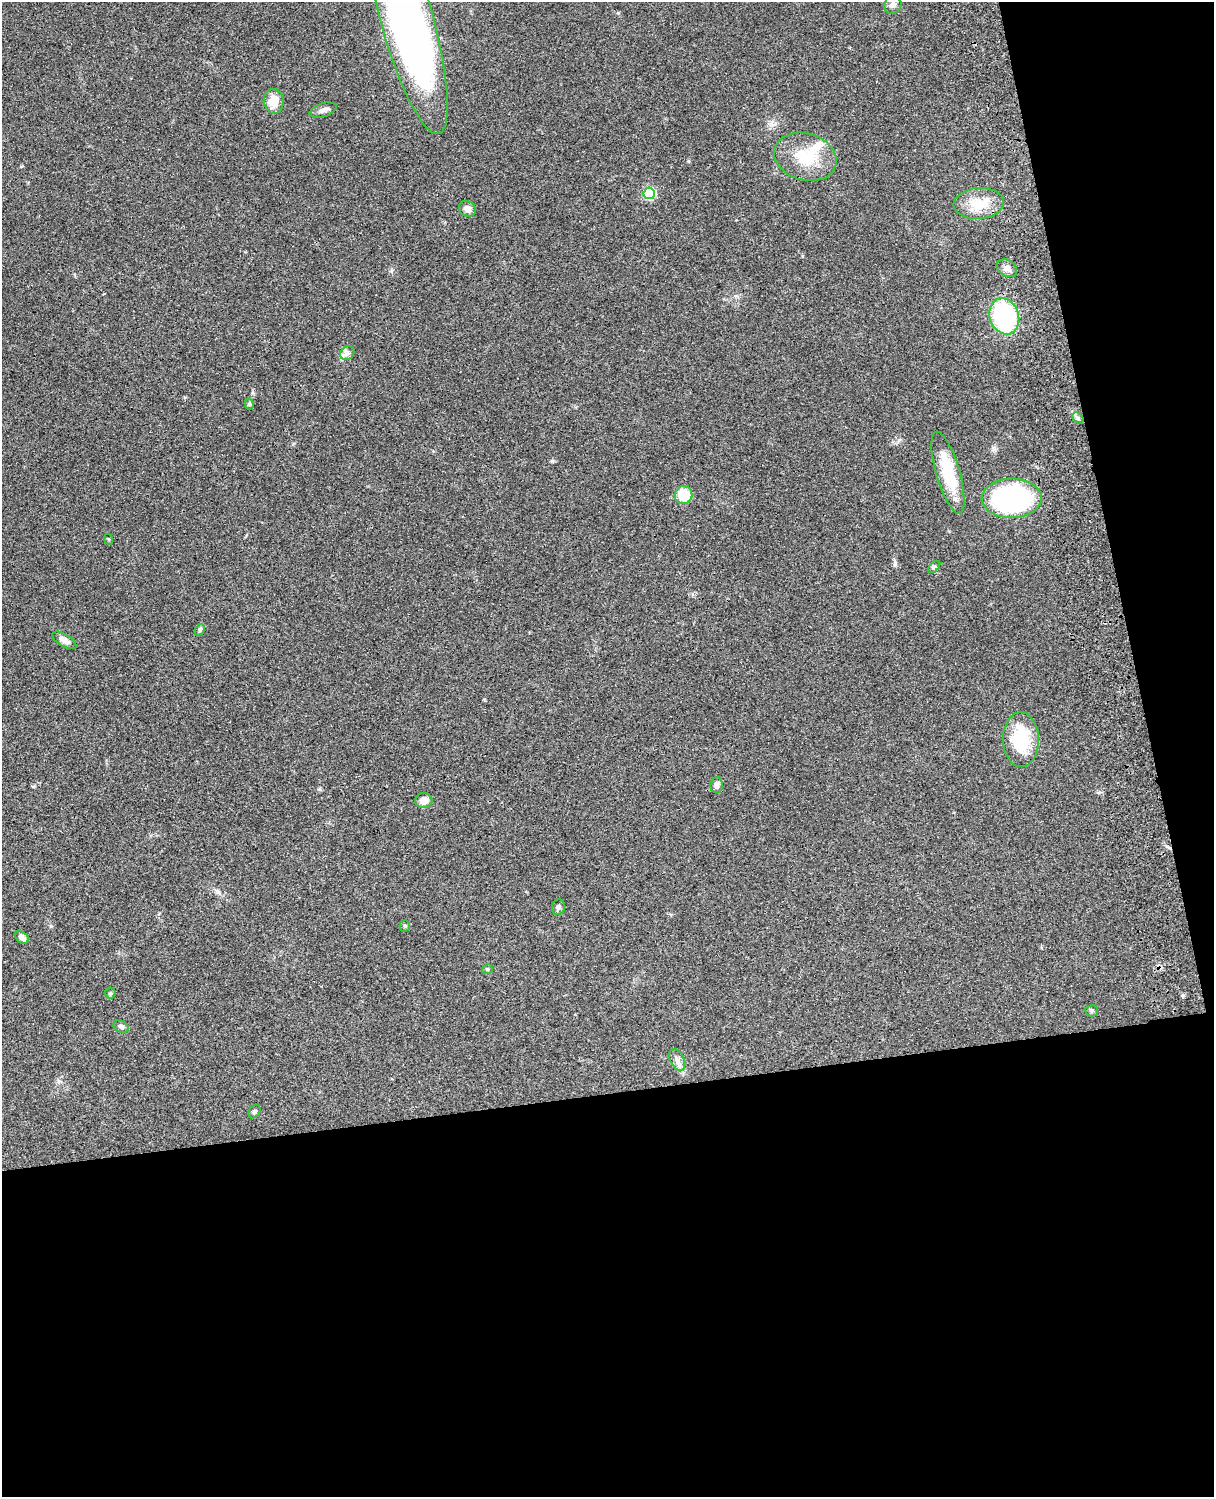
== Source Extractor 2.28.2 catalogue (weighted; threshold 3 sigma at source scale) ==
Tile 12 of 4 x 3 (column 4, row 3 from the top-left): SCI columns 3756-4967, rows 276-1770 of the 5086 x 4924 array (HDU 1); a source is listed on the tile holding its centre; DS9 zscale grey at full resolution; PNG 1216 x 1499 px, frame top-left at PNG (2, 2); each listed source drawn as its Kron ellipse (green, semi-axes under 4 px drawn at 4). Shown black and unused: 33% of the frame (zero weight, under 3 of 4 exposures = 6% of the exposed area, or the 3 px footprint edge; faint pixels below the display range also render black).
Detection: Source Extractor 2.28.2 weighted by HDU 2 'WHT'; one run over the whole footprint, this tile lists its part. Background 0.0966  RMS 0.0063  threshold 0.0284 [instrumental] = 3 sigma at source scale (4.5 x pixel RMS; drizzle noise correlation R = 1.50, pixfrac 1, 0.05/0.05 arcsec/px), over >= 5 px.
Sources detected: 33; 1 inside a brighter listed object's ellipse — not listed separately; the other 32 listed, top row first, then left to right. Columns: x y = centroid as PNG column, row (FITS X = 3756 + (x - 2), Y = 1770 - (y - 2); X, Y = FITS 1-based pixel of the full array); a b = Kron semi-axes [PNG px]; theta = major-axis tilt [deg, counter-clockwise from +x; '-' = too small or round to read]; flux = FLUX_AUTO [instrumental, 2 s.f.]
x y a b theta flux
893 5 9 8 - 3.3
407 20 118 26 -74 420
274 101 12 10 -81 9.3
323 110 14 6 18 2.9
805 157 32 23 -16 25
649 193 6 5 - 57
979 203 25 15 4 16
467 209 9 7 -31 3.2
1007 268 11 8 -32 3.1
1004 316 18 14 -70 77
347 353 8 6 43 2.2
249 404 5 4 - 1.1
1078 418 6 4 -46 1.4
948 473 43 12 -74 28
684 495 9 9 - 16
1012 498 30 19 1 120
108 539 5 3 - 0.57
934 567 7 4 45 1.1
200 630 6 4 60 0.89
64 640 13 6 -31 3.9
1021 740 27 18 -89 32
717 785 8 6 85 2.9
424 801 9 7 8 4.8
558 907 8 6 71 1.7
405 926 5 5 - 0.8
22 937 8 5 -36 2.9
487 969 5 5 - 0.82
110 993 5 5 - 0.91
1092 1011 6 5 - 1.1
121 1027 8 5 -26 1.6
677 1060 12 7 -64 3.2
254 1112 7 5 55 1.4
Isophote crosses this tile's border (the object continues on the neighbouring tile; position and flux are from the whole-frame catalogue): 1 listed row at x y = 407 20
Unlisted compact peaks at least as high as the median listed source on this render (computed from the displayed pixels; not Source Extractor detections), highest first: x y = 895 564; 552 461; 899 440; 319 789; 391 271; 618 13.